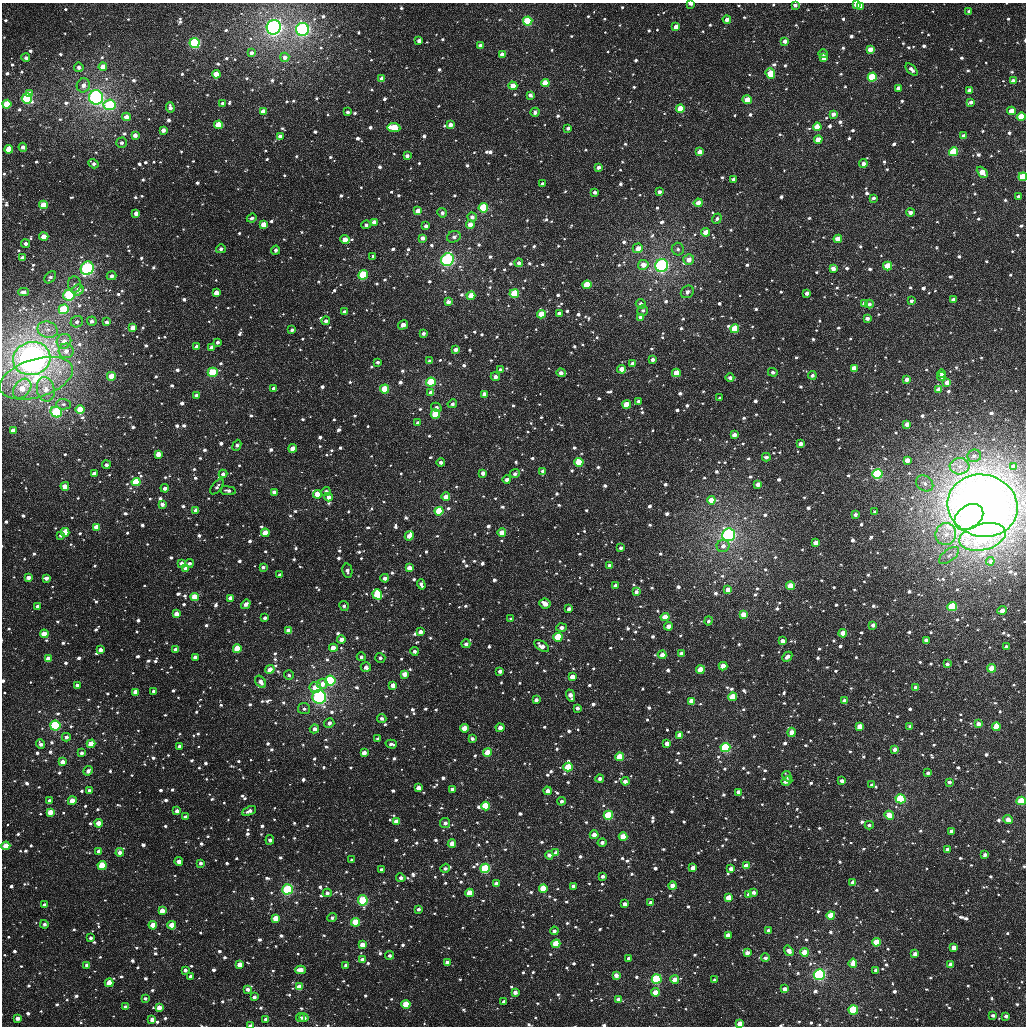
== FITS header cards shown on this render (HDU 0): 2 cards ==
NAXIS1  =                 1024
NAXIS2  =                 1024

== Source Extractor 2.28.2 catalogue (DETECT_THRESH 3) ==
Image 1024 x 1024 px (HDU 0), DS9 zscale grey, 1 PNG px = 1 image px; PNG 1028 x 1028 px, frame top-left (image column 1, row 1024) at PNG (2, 3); each listed source drawn as its Kron ellipse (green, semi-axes under 4 px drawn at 4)
Background 2890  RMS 59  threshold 176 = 3 sigma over >= 5 px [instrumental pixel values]
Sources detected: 1537; of the 1537, the 500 brightest by FLUX_AUTO listed and drawn (1037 fainter detections omitted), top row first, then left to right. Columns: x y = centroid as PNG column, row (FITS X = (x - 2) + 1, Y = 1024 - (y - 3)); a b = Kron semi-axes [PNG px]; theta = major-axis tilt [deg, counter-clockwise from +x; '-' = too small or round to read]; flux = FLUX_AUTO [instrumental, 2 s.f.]
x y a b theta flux
691 4 4 2 - 3.4e+04
856 4 4 4 - 3.5e+04
795 5 4 4 - 1.6e+04
861 6 4 4 - 4.0e+04
969 11 4 3 - 1.3e+04
727 19 4 4 - 2.4e+04
528 21 5 4 - 2.7e+05
274 27 7 7 - 1.2e+06
676 27 4 4 - 6.0e+04
302 29 6 6 - 6.4e+05
419 41 4 4 - 2.2e+04
785 41 4 3 - 2.6e+04
194 43 5 5 - 4.1e+05
480 46 4 4 - 3.2e+04
870 49 4 4 - 4.6e+04
251 53 3 3 - 1.5e+04
502 54 4 4 - 3.2e+04
823 54 5 4 - 1.5e+04
285 57 4 4 - 2.1e+04
26 58 4 4 - 1.5e+04
824 58 4 4 - 3.0e+04
79 67 5 4 - 1.7e+04
103 67 4 4 - 5.1e+04
911 69 7 4 -45 2.0e+04
770 73 5 4 - 1.2e+05
216 74 4 4 - 7.5e+04
872 77 4 4 - 2.4e+05
382 79 4 4 - 5.3e+04
1013 81 4 3 - 2.7e+04
545 83 4 4 - 1.3e+05
83 85 7 6 - 2.9e+04
513 86 4 4 - 7.1e+04
898 88 4 3 - 1.8e+04
969 90 4 3 - 2.0e+04
29 94 4 3 - 5.3e+04
530 95 4 4 - 2.0e+04
96 97 7 7 - 1.0e+06
27 98 5 5 - 4.4e+05
747 100 4 4 - 7.3e+04
971 102 4 3 - 1.4e+04
223 103 4 3 - 1.3e+04
7 104 4 4 - 1.2e+05
110 105 6 5 - 2.8e+05
170 108 5 4 - 2.1e+04
680 109 4 4 - 1.2e+05
263 111 4 4 - 4.0e+04
1011 111 4 4 - 6.6e+04
348 112 4 3 - 1.3e+04
535 112 5 4 - 1.8e+04
833 114 4 4 - 2.6e+04
126 117 4 4 - 3.5e+04
1021 117 4 4 - 2.1e+05
219 125 4 4 - 1.2e+05
450 125 4 4 - 3.0e+04
394 127 6 4 -6 1.7e+05
817 127 4 4 - 1.3e+05
568 128 4 3 - 1.4e+04
163 130 4 3 - 2.6e+04
135 135 4 3 - 2.7e+04
280 136 4 3 - 2.4e+04
964 136 4 3 - 2.7e+04
818 140 4 4 - 6.0e+04
122 143 5 5 - 1.3e+04
23 147 4 4 - 2.3e+04
9 149 4 4 - 9.2e+04
700 152 4 4 - 5.0e+04
953 152 4 4 - 1.8e+05
407 156 4 4 - 1.8e+04
94 164 5 4 - 1.5e+04
863 164 4 4 - 2.3e+04
598 167 4 3 - 1.9e+04
982 172 6 4 -47 7.0e+04
1023 177 4 4 - 1.3e+05
733 180 4 3 - 1.6e+04
542 184 4 3 - 1.7e+04
595 192 4 3 - 1.8e+04
659 192 4 4 - 1.5e+04
1018 196 3 3 - 1.3e+04
873 198 4 3 - 1.4e+04
698 203 4 4 - 4.6e+04
43 205 4 4 - 7.9e+04
483 208 4 4 - 2.3e+05
418 211 4 4 - 5.9e+04
910 212 4 4 - 1.9e+04
136 213 4 4 - 2.7e+04
442 213 5 4 - 1.5e+04
472 217 4 4 - 1.8e+04
252 218 5 4 - 1.3e+04
717 219 5 4 - 1.4e+04
374 222 4 4 - 3.4e+04
264 224 4 4 - 6.5e+04
366 225 4 4 - 1.3e+04
470 225 4 4 - 4.8e+04
426 226 4 3 - 1.8e+04
706 232 4 4 - 5.5e+04
44 237 5 4 - 5.6e+04
454 237 7 5 22 1.5e+04
422 238 4 4 - 2.2e+04
345 239 4 4 - 4.6e+04
838 239 4 4 - 7.9e+04
25 244 4 4 - 1.9e+04
638 248 5 4 - 3.7e+04
221 249 5 4 - 1.5e+04
678 249 6 6 - 1.4e+04
276 250 4 4 - 1.5e+04
373 256 4 3 - 1.6e+04
22 258 4 4 - 2.6e+04
447 260 6 6 - 5.7e+05
689 260 5 5 - 3.9e+04
519 263 4 4 - 1.5e+04
643 265 5 5 - 4.1e+04
662 265 6 6 - 8.4e+05
888 266 4 4 - 1.6e+05
87 268 7 6 - 4.8e+05
833 268 4 4 - 3.2e+04
363 275 5 4 - 2.3e+05
112 276 5 4 - 1.9e+04
50 277 7 5 47 1.5e+04
74 284 8 6 -87 1.5e+04
587 285 4 4 - 1.7e+05
78 290 6 5 - 3.3e+04
23 292 5 3 - 2.2e+04
687 292 7 6 - 2.1e+04
216 293 4 4 - 4.6e+04
807 293 4 3 - 2.4e+04
514 294 5 4 - 2.2e+05
69 295 5 5 - 2.7e+05
471 296 4 4 - 8.8e+04
953 300 4 3 - 2.2e+04
911 301 4 3 - 1.3e+04
448 302 4 4 - 2.7e+04
641 304 5 4 - 1.6e+04
864 304 4 4 - 2.7e+04
869 304 4 4 - 1.5e+04
64 309 5 5 - 2.3e+05
643 310 5 5 - 1.4e+04
344 312 4 4 - 1.6e+04
559 313 4 3 - 1.8e+04
541 314 4 4 - 1.1e+05
641 317 4 4 - 2.8e+04
867 318 4 3 - 2.0e+04
92 321 5 4 - 1.7e+04
326 321 4 4 - 1.8e+04
77 322 6 5 - 1.6e+04
107 322 4 3 - 1.7e+04
403 325 5 3 - 4.2e+04
133 328 4 4 - 4.6e+04
735 329 4 4 - 1.6e+05
48 330 10 8 -20 3.2e+04
292 330 4 3 - 1.5e+04
423 333 4 4 - 1.6e+04
64 341 7 7 - 3.7e+04
218 342 4 3 - 1.4e+04
197 347 4 3 - 2.2e+04
211 348 4 4 - 2.7e+04
455 349 4 4 - 2.6e+04
66 351 7 7 - 3.6e+04
32 358 19 16 14 2.4e+06
652 359 4 4 - 1.9e+04
429 361 4 4 - 1.3e+04
378 362 4 3 - 1.3e+04
632 364 4 3 - 2.8e+04
854 368 4 4 - 4.9e+04
622 369 4 4 - 5.2e+04
500 370 4 3 - 1.7e+04
213 372 5 4 - 1.8e+05
773 372 5 4 - 1.6e+04
561 373 4 3 - 2.3e+04
676 373 4 4 - 7.8e+04
942 373 4 4 - 1.4e+04
812 375 4 4 - 1.6e+04
111 376 4 4 - 8.2e+04
495 377 5 4 - 2.3e+04
730 377 4 4 - 1.8e+04
942 377 5 4 - 1.7e+04
36 378 38 19 17 2.7e+05
907 379 4 4 - 2.3e+04
431 382 5 4 - 2.8e+05
947 382 4 4 - 3.5e+04
22 389 11 8 51 6.0e+04
46 389 12 9 -77 4.7e+04
274 389 4 4 - 2.2e+04
384 389 4 4 - 1.2e+05
939 390 4 4 - 5.2e+04
431 393 4 4 - 4.3e+04
484 394 4 3 - 2.6e+04
196 395 4 3 - 1.3e+04
720 398 4 3 - 1.3e+04
638 401 4 3 - 1.4e+04
63 404 7 5 -1 1.3e+04
452 404 5 4 - 1.4e+04
627 405 4 4 - 1.2e+05
436 407 5 4 - 1.6e+04
80 409 4 4 - 1.1e+05
56 412 6 5 - 3.4e+05
435 414 5 4 - 1.6e+05
418 423 4 4 - 1.9e+04
907 424 4 3 - 3.4e+04
13 431 4 4 - 4.0e+04
734 435 4 4 - 3.2e+04
800 444 4 3 - 2.4e+04
237 445 6 3 69 1.7e+04
293 448 4 4 - 5.3e+04
158 454 4 4 - 4.3e+04
974 456 7 6 - 1.5e+04
766 457 4 3 - 1.4e+04
907 460 4 3 - 2.8e+04
441 462 4 3 - 1.6e+04
579 462 4 4 - 1.5e+05
106 465 4 4 - 1.6e+04
960 466 10 8 4 3.3e+04
1014 466 4 3 - 2.1e+04
543 471 4 3 - 1.9e+04
483 473 4 4 - 2.6e+04
94 474 4 4 - 4.7e+04
223 474 4 4 - 1.5e+04
515 474 5 4 - 1.4e+04
877 474 5 5 - 3.3e+05
507 480 4 4 - 2.0e+04
136 482 4 4 - 2.1e+05
925 483 9 7 -35 2.0e+04
758 484 4 4 - 2.5e+04
65 486 4 4 - 4.8e+04
217 487 9 5 53 1.4e+04
165 488 4 3 - 2.0e+04
228 491 8 4 -8 1.6e+04
326 491 4 4 - 1.9e+04
274 492 4 4 - 3.0e+04
317 494 4 4 - 9.7e+04
328 497 4 4 - 2.7e+04
446 497 4 4 - 3.9e+04
711 500 4 4 - 5.9e+04
162 504 4 3 - 2.1e+04
983 506 35 31 -14 3.7e+06
196 510 4 4 - 3.4e+04
439 511 4 4 - 1.5e+05
875 512 4 3 - 1.3e+04
855 515 4 3 - 1.6e+04
969 517 16 11 36 2.5e+05
96 527 4 4 - 6.2e+04
65 532 4 4 - 7.4e+04
265 533 4 4 - 6.4e+04
502 533 4 4 - 5.5e+04
946 534 11 10 - 4.6e+04
61 535 4 3 - 1.5e+04
728 535 6 6 - 1.2e+06
409 536 5 4 - 4.5e+04
983 537 23 13 13 4.5e+05
815 543 4 4 - 4.3e+04
723 546 6 6 - 2.4e+04
621 548 4 4 - 1.4e+04
949 555 12 6 38 2.0e+04
990 561 4 4 - 1.5e+04
181 563 4 3 - 1.7e+04
189 563 4 4 - 1.4e+04
610 565 4 3 - 2.5e+04
263 567 4 3 - 1.4e+04
409 568 4 4 - 4.9e+04
186 569 4 4 - 2.8e+04
347 571 7 5 -79 1.8e+04
280 575 4 3 - 1.3e+04
28 577 4 3 - 2.5e+04
46 578 4 3 - 2.2e+04
385 578 4 4 - 2.1e+04
421 584 5 4 - 1.5e+04
616 586 4 4 - 2.8e+04
791 586 4 4 - 1.4e+05
728 590 4 4 - 4.1e+04
636 592 4 4 - 1.9e+04
377 594 5 4 - 2.1e+05
195 597 4 4 - 1.1e+05
230 598 4 3 - 3.1e+04
545 603 6 5 - 4.1e+04
246 604 5 4 - 2.0e+04
37 606 3 3 - 1.5e+04
344 606 5 4 - 1.3e+04
952 606 5 4 - 2.9e+05
569 609 4 3 - 1.9e+04
1002 610 4 3 - 2.9e+04
176 614 4 4 - 2.9e+04
743 614 4 4 - 4.9e+04
665 617 4 4 - 8.7e+04
265 618 4 3 - 1.4e+04
511 619 4 3 - 1.3e+04
708 621 4 4 - 1.3e+04
873 625 4 3 - 2.1e+04
668 626 4 4 - 3.1e+04
561 628 5 4 - 1.7e+04
288 630 4 4 - 3.3e+04
420 632 4 3 - 2.9e+04
843 633 4 4 - 7.1e+04
44 634 4 4 - 6.3e+04
558 637 4 4 - 2.3e+05
341 639 4 4 - 2.8e+04
926 640 4 3 - 2.4e+04
783 641 4 3 - 2.6e+04
466 644 4 4 - 1.5e+04
542 646 8 5 -34 3.4e+04
1006 647 4 3 - 1.7e+04
333 648 4 4 - 6.0e+04
176 649 4 3 - 2.4e+04
237 649 4 4 - 1.4e+05
100 650 4 3 - 2.6e+04
414 651 4 4 - 1.4e+04
682 653 4 4 - 3.5e+04
662 655 4 4 - 3.0e+04
195 657 4 3 - 2.1e+04
361 657 4 4 - 1.4e+04
787 657 5 3 - 2.1e+04
380 658 5 5 - 1.3e+04
48 659 4 4 - 6.3e+04
947 664 4 3 - 1.6e+04
723 666 4 4 - 7.2e+04
366 667 5 4 - 2.1e+04
992 668 4 4 - 9.7e+04
270 669 4 4 - 3.9e+04
700 670 4 4 - 9.0e+04
500 671 4 3 - 2.2e+04
404 674 4 4 - 4.5e+04
289 675 5 4 - 1.3e+04
572 677 4 4 - 5.0e+04
330 681 5 5 - 5.4e+05
261 682 7 4 -55 2.9e+04
322 684 5 5 - 4.3e+04
77 685 4 3 - 1.7e+04
393 685 4 4 - 3.2e+04
315 687 6 5 - 6.1e+04
916 687 4 4 - 2.8e+04
153 691 4 3 - 1.3e+04
136 692 4 4 - 5.5e+04
570 695 6 4 -71 3.4e+04
319 697 7 6 - 6.1e+05
733 697 4 4 - 1.1e+05
536 700 4 3 - 1.7e+04
691 701 4 4 - 6.4e+04
844 701 4 3 - 2.9e+04
304 708 6 5 - 1.3e+04
577 708 3 3 - 1.7e+04
382 718 4 4 - 1.4e+04
329 723 5 5 - 1.9e+04
978 724 4 3 - 2.5e+04
55 726 5 5 - 5.6e+05
860 726 4 4 - 5.2e+04
910 726 4 3 - 1.5e+04
996 727 4 4 - 1.2e+05
464 728 4 4 - 8.3e+04
500 728 4 4 - 3.6e+04
314 729 5 4 - 2.3e+04
792 732 4 4 - 4.6e+04
680 735 4 4 - 5.1e+04
66 737 4 4 - 1.7e+04
378 738 4 3 - 1.4e+04
472 739 4 3 - 1.6e+04
667 743 4 3 - 3.3e+04
41 744 5 4 - 1.8e+04
91 744 4 4 - 1.0e+05
391 744 6 4 -17 1.6e+04
180 746 4 3 - 2.4e+04
725 748 5 4 - 4.2e+05
895 749 4 4 - 2.4e+04
487 752 4 4 - 8.4e+04
82 753 4 4 - 1.3e+04
364 753 4 4 - 3.2e+04
620 757 4 4 - 1.3e+05
62 762 4 4 - 3.6e+04
568 767 4 4 - 1.5e+05
88 771 5 4 - 2.1e+04
928 773 4 3 - 1.4e+04
787 776 5 4 - 1.6e+04
600 778 4 4 - 1.7e+04
625 781 4 4 - 2.4e+04
787 781 5 3 - 3.4e+04
842 781 4 3 - 2.1e+04
949 782 4 3 - 1.4e+04
872 785 4 4 - 1.4e+04
418 788 4 4 - 4.3e+04
452 789 4 3 - 2.2e+04
89 790 4 3 - 1.7e+04
548 791 4 4 - 2.8e+04
739 792 4 3 - 3.3e+04
901 799 5 4 - 4.0e+05
49 800 4 3 - 1.4e+04
72 801 4 4 - 5.6e+04
561 801 4 4 - 1.5e+04
1021 801 4 4 - 2.0e+05
485 806 4 4 - 2.1e+05
177 811 4 4 - 2.2e+04
249 811 7 4 25 2.1e+04
50 812 4 4 - 5.2e+04
608 815 5 4 - 2.1e+05
889 815 5 4 - 8.7e+04
185 817 4 3 - 1.3e+04
1008 820 5 4 - 3.3e+04
396 821 4 4 - 6.3e+04
99 823 4 4 - 4.8e+04
445 823 5 5 - 1.9e+04
869 825 4 4 - 1.4e+04
951 831 4 3 - 1.4e+04
594 835 4 4 - 3.8e+04
623 837 4 4 - 1.0e+05
270 840 5 4 - 1.6e+04
452 843 4 4 - 4.6e+04
602 843 4 4 - 1.9e+04
6 846 4 4 - 8.4e+04
947 849 3 3 - 1.5e+04
99 851 4 3 - 3.1e+04
120 852 4 4 - 2.9e+04
556 853 4 4 - 3.6e+04
985 854 4 3 - 1.6e+04
549 855 4 3 - 2.3e+04
352 860 4 3 - 1.6e+04
179 861 4 4 - 3.3e+04
200 863 3 3 - 1.6e+04
102 865 4 4 - 1.3e+05
746 866 4 4 - 5.7e+04
445 868 5 4 - 1.4e+04
485 868 5 4 - 2.6e+05
693 868 4 4 - 4.0e+04
381 869 4 3 - 1.4e+04
731 869 4 3 - 2.2e+04
603 876 4 3 - 1.6e+04
401 878 4 4 - 1.7e+04
853 882 4 4 - 3.5e+04
496 883 4 3 - 2.6e+04
573 886 4 3 - 1.8e+04
672 886 4 4 - 3.3e+04
287 889 5 5 - 3.2e+05
543 889 4 4 - 1.9e+05
753 892 3 3 - 1.9e+04
327 893 4 4 - 1.6e+04
469 893 4 4 - 9.1e+04
749 895 4 4 - 3.7e+04
728 898 4 4 - 6.1e+04
363 900 5 5 - 2.2e+05
651 903 4 4 - 2.2e+04
625 904 4 4 - 2.8e+04
44 905 4 3 - 3.1e+04
418 909 3 3 - 1.4e+04
162 911 4 4 - 4.4e+04
831 915 4 4 - 9.2e+04
332 917 5 4 - 1.4e+04
276 918 4 4 - 6.7e+04
355 922 4 4 - 1.3e+05
44 924 4 4 - 1.4e+04
153 925 4 4 - 8.5e+04
172 925 4 4 - 8.2e+04
768 930 3 3 - 1.6e+04
554 931 4 4 - 1.5e+04
728 935 4 4 - 4.2e+04
91 938 3 3 - 1.5e+04
876 942 4 4 - 1.7e+05
556 944 4 4 - 1.8e+05
362 945 4 4 - 4.9e+04
954 947 4 4 - 4.3e+04
789 951 5 4 - 3.2e+04
804 952 4 4 - 8.1e+04
747 953 4 4 - 2.7e+04
915 954 4 3 - 3.3e+04
390 955 4 4 - 1.5e+04
629 958 4 3 - 1.7e+04
765 958 4 4 - 1.4e+04
363 959 4 4 - 3.7e+04
447 962 4 4 - 2.6e+04
853 963 4 4 - 5.5e+04
87 965 4 4 - 2.3e+04
240 965 4 4 - 5.8e+04
346 965 4 3 - 1.7e+04
951 965 4 4 - 5.3e+04
185 970 3 3 - 1.6e+04
300 970 5 4 - 3.7e+04
876 970 3 3 - 1.4e+04
819 974 6 5 - 5.0e+05
616 975 4 3 - 2.7e+04
190 976 3 3 - 1.5e+04
657 979 5 4 - 3.2e+05
675 979 4 4 - 3.8e+04
715 980 3 3 - 1.4e+04
109 983 4 4 - 5.2e+04
299 987 4 4 - 6.1e+04
247 989 4 3 - 1.8e+04
785 989 4 3 - 3.6e+04
515 992 4 4 - 2.5e+04
655 992 4 4 - 6.4e+04
254 997 4 3 - 1.6e+04
145 998 4 3 - 1.3e+04
618 999 4 3 - 2.3e+04
504 1001 4 3 - 1.8e+04
406 1004 4 4 - 1.2e+05
125 1007 4 3 - 1.3e+04
159 1008 4 4 - 4.1e+04
853 1010 5 4 - 3.4e+05
993 1015 3 3 - 1.4e+04
1006 1016 3 3 - 1.5e+04
18 1018 4 3 - 3.1e+04
300 1018 4 4 - 1.5e+04
304 1018 4 4 - 2.1e+04
152 1019 4 4 - 2.5e+04
266 1019 4 3 - 1.6e+04
740 1024 4 4 - 6.5e+04
251 1026 4 2 - 2.5e+04
At the frame edge (FLAGS 8, measured only in part): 8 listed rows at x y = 691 4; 856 4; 795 5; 1021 117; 1023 177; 1021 801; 740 1024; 251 1026
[1037 fainter detections neither listed nor drawn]

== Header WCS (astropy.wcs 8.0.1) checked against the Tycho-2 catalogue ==
Header WCS as astropy/WCSLIB reads it (applying the file's SIP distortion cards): RA---TAN-SIP/DEC--TAN-SIP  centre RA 03:29:17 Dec +24:48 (52.32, +24.80 deg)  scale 8.67 arcsec/px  FOV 148.0' x 148.0'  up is +178 deg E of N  parity flipped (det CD > 0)
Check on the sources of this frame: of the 60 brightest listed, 59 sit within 12.0 arcsec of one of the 180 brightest Tycho-2 stars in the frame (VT <= 11.52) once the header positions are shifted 0.25 arcsec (0.18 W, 0.17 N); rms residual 4.01 arcsec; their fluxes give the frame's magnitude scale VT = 23.11 - 2.5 log10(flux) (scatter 0.29 mag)
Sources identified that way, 244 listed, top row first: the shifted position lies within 12.0 arcsec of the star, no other Tycho-2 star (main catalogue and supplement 1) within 24.0 arcsec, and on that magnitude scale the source's flux lands within +1.5 / -3 mag of the star's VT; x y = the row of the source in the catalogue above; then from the Tycho-2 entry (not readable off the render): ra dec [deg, ICRS J2000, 3 dp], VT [Tycho-2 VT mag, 2 dp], TYC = Tycho-2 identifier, HIP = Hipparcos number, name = IAU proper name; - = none
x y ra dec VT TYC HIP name
856 4 51.476 +23.533 11.58 1797-923-1 - -
727 19 51.814 +23.584 11.75 1797-1051-1 - -
528 21 52.337 +23.609 9.46 1798-731-1 - -
274 27 53.003 +23.647 7.45 1798-588-1 - -
676 27 51.946 +23.607 11.60 1797-897-1 - -
302 29 52.927 +23.650 8.08 1798-1012-1 16440 -
194 43 53.209 +23.692 8.94 1798-1193-1 16529 -
480 46 52.458 +23.673 11.58 1798-646-1 - -
870 49 51.433 +23.640 11.49 1797-675-1 - -
824 58 51.555 +23.666 11.68 1797-933-1 - -
103 67 53.448 +23.757 11.64 1798-560-1 - -
770 73 51.693 +23.709 10.27 1797-1269-1 - -
216 74 53.150 +23.766 11.94 1798-466-1 - -
872 77 51.425 +23.706 9.58 1797-1369-1 - -
382 79 52.714 +23.762 11.38 1798-586-1 - -
545 83 52.284 +23.756 10.85 1797-801-1 - -
513 86 52.368 +23.766 11.39 1798-931-1 - -
29 94 53.639 +23.828 11.27 1798-987-1 - -
530 95 52.322 +23.786 12.86 1797-1419-1 - -
96 97 53.464 +23.831 7.58 1798-411-1 - -
27 98 53.645 +23.839 9.35 1798-1179-1 - -
747 100 51.749 +23.777 10.95 1797-1173-1 16072 -
7 104 53.698 +23.855 10.26 1798-431-1 - -
110 105 53.427 +23.848 9.31 1798-747-1 - -
680 109 51.925 +23.804 10.43 1797-1503-1 - -
126 117 53.382 +23.876 11.95 1798-748-1 - -
219 125 53.139 +23.887 10.87 1798-476-1 - -
450 125 52.529 +23.866 11.65 1798-1167-1 - -
394 127 52.676 +23.878 10.69 1798-788-1 - -
817 127 51.564 +23.832 11.06 1797-1550-1 - -
9 149 53.689 +23.963 10.74 1798-454-1 - -
700 152 51.870 +23.906 11.44 1797-1185-1 - -
953 152 51.202 +23.876 9.86 1797-705-1 - -
982 172 51.124 +23.921 10.99 1797-1163-1 - -
1023 177 51.016 +23.928 10.19 1797-418-1 - -
542 184 52.280 +23.999 11.79 1797-911-1 - -
698 203 51.867 +24.028 11.53 1797-759-1 - -
43 205 53.593 +24.094 10.91 1798-679-1 - -
483 208 52.433 +24.062 9.62 1798-918-1 - -
418 211 52.605 +24.076 11.76 1798-597-1 - -
264 224 53.011 +24.123 11.43 1798-159-1 - -
706 232 51.844 +24.098 11.52 1797-637-1 - -
44 237 53.590 +24.171 11.34 1798-19-1 - -
345 239 52.795 +24.151 11.91 1798-367-1 - -
838 239 51.495 +24.099 11.81 1797-1199-1 - -
638 248 52.021 +24.144 11.65 1797-1540-1 - -
447 260 52.522 +24.190 8.25 1798-331-1 16295 -
689 260 51.886 +24.166 11.57 1797-1481-1 - -
643 265 52.005 +24.183 12.18 1797-1155-1 - -
662 265 51.957 +24.183 7.98 1797-657-1 16132 -
888 266 51.360 +24.159 11.02 1797-1141-1 - -
87 268 53.472 +24.243 8.35 1798-89-1 - -
833 268 51.504 +24.171 11.69 1797-1551-1 - -
363 275 52.743 +24.235 9.56 1798-697-1 - -
587 285 52.152 +24.238 11.18 1797-837-1 - -
78 290 53.495 +24.296 11.36 1798-612-1 - -
216 293 53.129 +24.291 11.60 1798-395-1 - -
514 294 52.342 +24.266 10.19 1798-531-1 - -
69 295 53.518 +24.309 9.25 1798-659-1 - -
471 296 52.456 +24.275 10.65 1798-764-1 - -
864 304 51.418 +24.252 12.05 1797-941-1 - -
64 309 53.530 +24.344 9.65 1798-349-1 16639 -
541 314 52.269 +24.312 10.65 1797-935-1 - -
641 317 52.005 +24.309 12.02 1797-1131-1 - -
326 321 52.838 +24.349 11.67 1798-721-1 - -
403 325 52.633 +24.351 12.07 1798-211-1 - -
735 329 51.756 +24.327 10.39 1797-967-1 16074 -
32 358 53.611 +24.464 6.09 1802-1524-1 16664 -
429 361 52.559 +24.436 12.24 1802-1200-1 - -
632 364 52.022 +24.422 11.87 1801-1468-1 - -
854 368 51.435 +24.409 11.14 1801-1502-1 - -
622 369 52.050 +24.436 11.22 1801-1718-1 - -
213 372 53.131 +24.483 9.83 1802-608-1 - -
561 373 52.210 +24.452 12.02 1801-1583-1 - -
676 373 51.905 +24.440 11.21 1801-1425-1 - -
111 376 53.399 +24.501 10.61 1802-1030-1 - -
495 377 52.383 +24.467 11.77 1802-1154-1 - -
942 377 51.203 +24.418 12.56 1801-1476-1 - -
431 382 52.553 +24.487 9.60 1802-1226-1 16305 -
947 382 51.189 +24.432 11.54 1801-1735-1 - -
384 389 52.675 +24.508 10.15 1802-1028-1 - -
939 390 51.210 +24.450 11.22 1801-1656-1 - -
431 393 52.552 +24.512 11.83 1802-622-1 - -
484 394 52.410 +24.510 11.80 1802-1190-1 - -
627 405 52.033 +24.521 10.77 1801-1402-1 - -
80 409 53.479 +24.584 11.10 1802-58-1 - -
56 412 53.541 +24.592 9.02 1802-1438-1 - -
435 414 52.537 +24.563 10.06 1802-1196-1 - -
13 431 53.654 +24.640 12.12 1802-1482-1 - -
734 435 51.745 +24.583 11.56 1801-1072-1 - -
293 448 52.911 +24.660 11.45 1802-1304-1 - -
158 454 53.268 +24.685 11.99 1802-718-1 - -
579 462 52.152 +24.665 10.52 1801-1324-1 - -
1014 466 51.001 +24.626 12.05 1801-470-1 - -
543 471 52.247 +24.690 11.90 1801-1204-1 - -
483 473 52.406 +24.701 11.88 1802-570-1 - -
877 474 51.360 +24.661 9.16 1801-806-1 - -
136 482 53.324 +24.754 10.18 1802-1250-1 - -
65 486 53.512 +24.770 11.21 1802-826-1 - -
274 492 52.957 +24.767 11.55 1802-1218-1 - -
317 494 52.842 +24.767 11.05 1802-30-1 - -
446 497 52.502 +24.761 11.71 1802-496-1 - -
711 500 51.798 +24.742 11.24 1801-1449-1 - -
983 506 51.077 +24.724 5.64 1801-1864-1 15861 -
196 510 53.163 +24.817 12.30 1802-1232-1 - -
439 511 52.518 +24.797 10.10 1802-452-1 - -
969 517 51.114 +24.753 10.32 1801-1120-1 - -
96 527 53.425 +24.866 11.26 1802-934-1 - -
65 532 53.508 +24.881 10.93 1802-170-1 16635 -
265 533 52.977 +24.865 10.96 1802-1358-1 - -
502 533 52.349 +24.842 10.96 1802-928-1 - -
728 535 51.747 +24.824 8.33 1801-822-1 16071 -
983 537 51.073 +24.799 9.42 1801-36-1 - -
181 563 53.196 +24.945 12.21 1802-502-1 - -
409 568 52.591 +24.936 11.52 1802-1118-1 - -
28 577 53.601 +24.992 12.49 1802-336-1 - -
46 578 53.553 +24.992 11.93 1802-812-1 - -
385 578 52.655 +24.964 11.95 1802-354-1 - -
791 586 51.577 +24.939 10.47 1801-1755-1 - -
377 594 52.673 +25.003 10.23 1802-1214-1 - -
195 597 53.158 +25.026 10.74 1802-498-1 - -
230 598 53.063 +25.025 11.73 1802-1134-1 - -
545 603 52.226 +25.009 11.90 1801-720-1 - -
952 606 51.145 +24.970 9.66 1801-686-1 - -
1002 610 51.012 +24.973 11.43 1801-545-1 - -
176 614 53.205 +25.067 11.55 1802-1470-1 - -
743 614 51.698 +25.013 11.15 1801-804-1 - -
665 617 51.906 +25.028 10.51 1801-716-1 - -
668 626 51.896 +25.050 11.54 1801-1509-1 - -
288 630 52.905 +25.098 12.17 1802-1420-1 - -
420 632 52.555 +25.089 11.70 1802-1410-1 - -
843 633 51.432 +25.047 11.02 1801-1445-1 - -
44 634 53.554 +25.126 11.02 1802-500-1 - -
558 637 52.188 +25.088 10.22 1801-1437-1 - -
341 639 52.764 +25.114 11.77 1802-1236-1 - -
466 644 52.432 +25.114 11.77 1802-526-1 - -
542 646 52.228 +25.112 12.80 1801-1767-1 - -
176 649 53.203 +25.153 12.02 1802-296-1 - -
237 649 53.039 +25.146 10.42 1802-596-1 - -
48 659 53.541 +25.187 11.04 1802-1040-1 - -
723 666 51.746 +25.140 10.79 1801-1748-1 - -
992 668 51.032 +25.114 10.43 1801-264-1 - -
270 669 52.950 +25.193 11.68 1802-1462-1 - -
700 670 51.806 +25.151 10.90 1801-1415-1 - -
404 674 52.592 +25.192 11.94 1802-752-1 - -
330 681 52.789 +25.215 9.12 1802-370-1 - -
393 685 52.622 +25.220 11.45 1802-602-1 - -
315 687 52.828 +25.233 11.24 1802-878-1 - -
916 687 51.231 +25.170 11.52 1801-1224-1 - -
153 691 53.259 +25.256 12.30 1802-148-1 - -
136 692 53.306 +25.260 11.16 1802-1428-1 - -
319 697 52.816 +25.255 8.16 1802-378-1 16407 -
733 697 51.717 +25.213 10.61 1801-952-1 - -
691 701 51.826 +25.228 10.92 1801-1386-1 - -
844 701 51.419 +25.210 11.58 1801-1346-1 - -
329 723 52.788 +25.317 12.71 1802-402-1 - -
978 724 51.060 +25.250 12.33 1801-448-1 - -
55 726 53.516 +25.346 9.40 1802-630-1 - -
860 726 51.375 +25.269 11.72 1801-982-1 - -
996 727 51.012 +25.254 10.57 1801-280-1 - -
464 728 52.427 +25.317 11.14 1802-22-1 - -
500 728 52.332 +25.312 11.92 1802-164-1 - -
680 735 51.853 +25.311 11.66 1801-1392-1 - -
667 743 51.886 +25.332 11.52 1801-1499-1 - -
91 744 53.420 +25.388 11.08 1802-514-1 - -
180 746 53.184 +25.386 11.70 1802-644-1 - -
725 748 51.730 +25.336 9.22 1801-1388-1 - -
487 752 52.363 +25.373 10.71 1802-98-1 - -
364 753 52.691 +25.385 11.87 1802-332-1 - -
620 757 52.010 +25.369 10.28 1801-1602-1 - -
62 762 53.494 +25.433 11.66 1802-1281-1 - -
568 767 52.147 +25.400 10.40 1801-1314-1 - -
928 773 51.188 +25.373 12.55 1801-1689-1 - -
842 781 51.416 +25.402 12.08 1801-1833-1 - -
452 789 52.452 +25.465 12.12 1802-1143-1 - -
548 791 52.199 +25.459 11.86 1801-984-1 - -
739 792 51.689 +25.442 11.50 1801-732-1 - -
901 799 51.257 +25.439 9.42 1801-910-1 - -
72 801 53.464 +25.526 11.33 1802-1189-1 - -
1021 801 50.935 +25.429 9.96 1801-332-1 - -
485 806 52.362 +25.502 10.12 1802-1069-1 - -
177 811 53.185 +25.542 12.70 1802-777-1 - -
50 812 53.523 +25.555 11.16 1802-1305-1 - -
608 815 52.033 +25.512 9.81 1801-1696-1 - -
889 815 51.284 +25.480 10.68 1801-1551-1 - -
396 821 52.598 +25.548 11.18 1802-945-1 - -
99 823 53.393 +25.578 11.25 1802-595-1 - -
594 835 52.069 +25.560 11.54 1801-1018-1 - -
623 837 51.992 +25.562 10.94 1801-926-1 - -
270 840 52.934 +25.603 12.47 1802-687-1 - -
452 843 52.447 +25.596 11.50 1802-1065-1 - -
6 846 53.638 +25.640 10.96 1802-755-1 - -
556 853 52.169 +25.608 12.57 1801-1152-1 - -
985 854 51.025 +25.562 12.16 1801-509-1 - -
352 860 52.712 +25.645 11.90 1802-249-1 - -
102 865 53.379 +25.680 10.28 1802-1213-1 - -
746 866 51.660 +25.618 11.38 1801-1166-1 - -
485 868 52.356 +25.652 9.49 1802-1093-1 - -
693 868 51.801 +25.629 11.55 1801-1062-1 - -
853 882 51.373 +25.646 11.61 1801-1006-1 - -
496 883 52.324 +25.687 11.99 1801-1291-1 - -
573 886 52.119 +25.686 12.34 1801-1299-1 - -
672 886 51.854 +25.674 11.88 1801-1381-1 - -
287 889 52.882 +25.722 9.11 1802-1343-1 16429 -
543 889 52.199 +25.695 10.40 1801-1351-1 - -
469 893 52.395 +25.713 11.15 1802-1051-1 - -
728 898 51.703 +25.697 11.05 1801-1357-1 - -
363 900 52.680 +25.741 9.47 1802-15-1 - -
625 904 51.980 +25.723 11.88 1801-1165-1 - -
418 909 52.530 +25.757 12.16 1802-859-1 - -
162 911 53.215 +25.784 11.44 1802-791-1 - -
831 915 51.428 +25.728 10.40 1801-1311-1 - -
276 918 52.911 +25.792 10.83 1802-597-1 - -
355 922 52.697 +25.794 10.41 1802-165-1 - -
153 925 53.238 +25.819 10.95 1802-729-1 - -
172 925 53.188 +25.818 11.16 1802-335-1 - -
728 935 51.700 +25.787 11.38 1801-1201-1 - -
876 942 51.302 +25.787 10.20 1801-883-1 - -
556 944 52.159 +25.826 10.53 1801-1061-1 - -
954 947 51.095 +25.790 11.20 1801-371-1 - -
789 951 51.536 +25.817 12.13 1801-1333-1 - -
804 952 51.493 +25.820 10.60 1801-1107-1 - -
747 953 51.646 +25.827 11.92 1801-1079-1 - -
765 958 51.597 +25.837 12.26 1801-1101-1 - -
363 959 52.674 +25.883 12.04 1802-447-1 - -
447 962 52.447 +25.882 11.65 1802-751-1 - -
853 963 51.362 +25.841 11.33 1801-1261-1 - -
240 965 53.002 +25.907 11.19 1802-525-1 - -
951 965 51.101 +25.832 11.38 1801-447-1 - -
300 970 52.838 +25.914 11.81 1802-879-1 - -
819 974 51.450 +25.871 8.52 1801-1271-1 15980 -
657 979 51.885 +25.900 9.33 1801-1073-1 - -
675 979 51.837 +25.899 11.26 1801-1209-1 - -
109 983 53.350 +25.961 11.52 1802-979-1 - -
299 987 52.841 +25.955 11.36 1802-383-1 - -
247 989 52.979 +25.965 12.28 1802-433-1 - -
785 989 51.541 +25.910 11.72 1801-1213-1 - -
655 992 51.887 +25.933 11.21 1801-1353-1 - -
406 1004 52.553 +25.987 10.38 1802-517-1 - -
159 1008 53.214 +26.017 11.92 1802-47-1 - -
853 1010 51.355 +25.952 9.56 1801-899-1 15958 -
152 1019 53.232 +26.046 12.25 1802-527-1 - -
740 1024 51.657 +25.999 11.53 1801-1195-1 - -
251 1026 52.967 +26.055 11.11 1802-743-1 - -